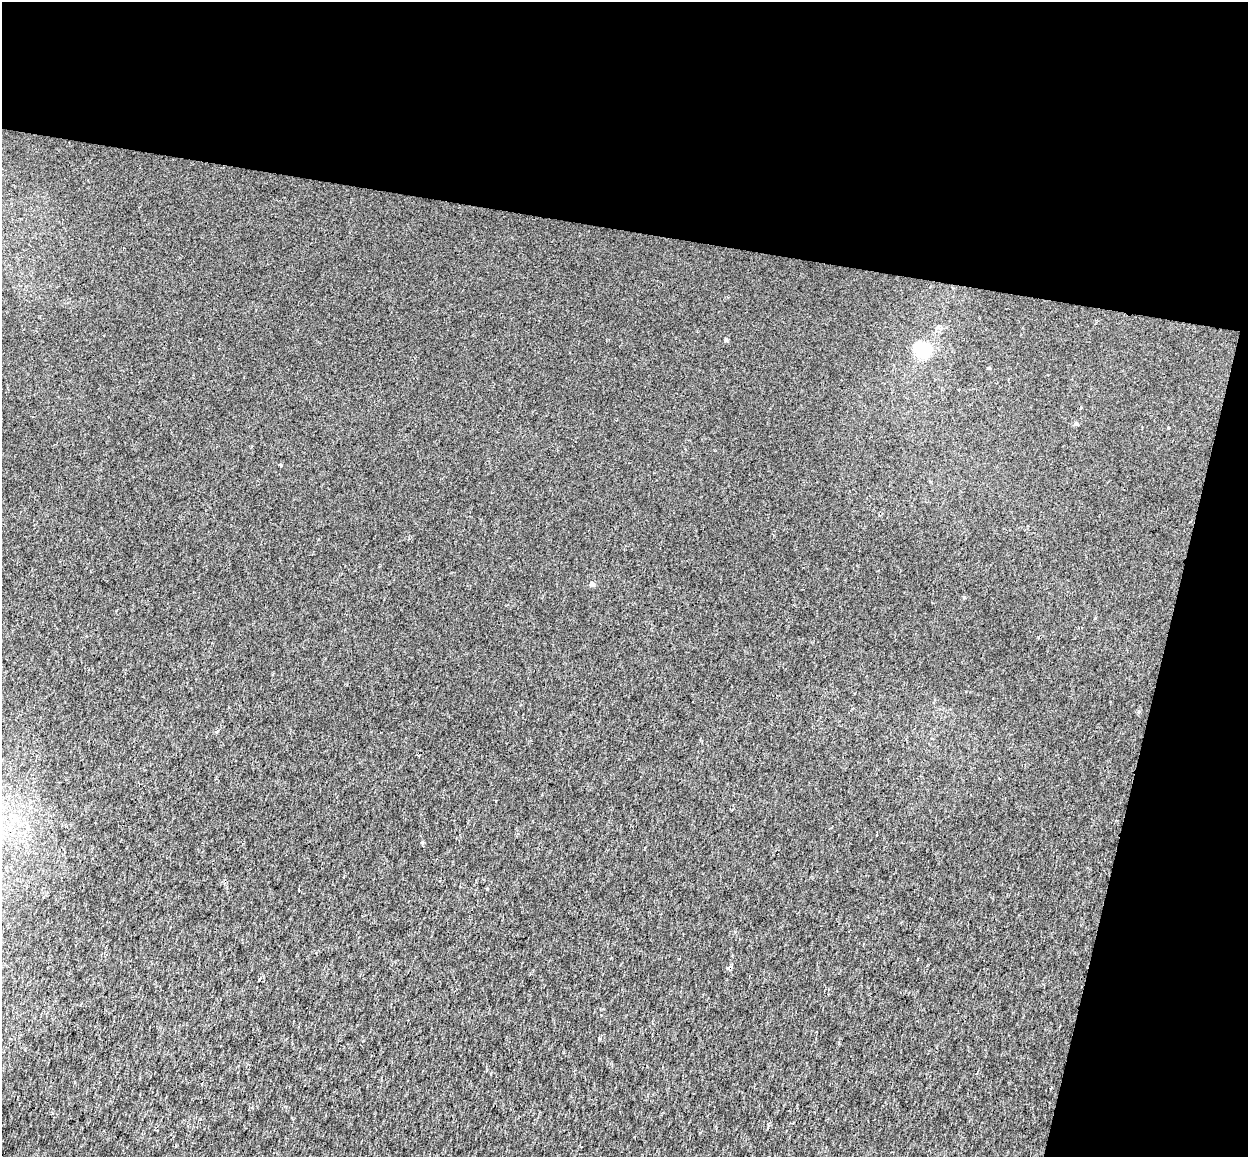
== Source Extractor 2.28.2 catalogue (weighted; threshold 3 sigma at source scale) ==
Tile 2 of 2 x 2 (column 2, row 1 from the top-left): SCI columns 1247-2492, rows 1287-2441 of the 2503 x 2587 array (HDU 1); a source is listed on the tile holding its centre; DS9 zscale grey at full resolution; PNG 1250 x 1159 px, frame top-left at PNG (2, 2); no overlay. Shown black and unused: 26% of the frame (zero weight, under 2 of 3 exposures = <1% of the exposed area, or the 3 px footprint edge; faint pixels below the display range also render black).
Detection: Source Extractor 2.28.2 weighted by HDU 2 'WHT'; one run over the whole footprint, this tile lists its part. Background 0.00151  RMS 0.0067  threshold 0.0302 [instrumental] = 3 sigma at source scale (4.5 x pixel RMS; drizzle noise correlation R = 1.50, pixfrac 1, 0.0396/0.0396 arcsec/px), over >= 5 px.
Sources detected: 8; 1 cosmic-ray / hot-pixel residue — not listed; the other 7 listed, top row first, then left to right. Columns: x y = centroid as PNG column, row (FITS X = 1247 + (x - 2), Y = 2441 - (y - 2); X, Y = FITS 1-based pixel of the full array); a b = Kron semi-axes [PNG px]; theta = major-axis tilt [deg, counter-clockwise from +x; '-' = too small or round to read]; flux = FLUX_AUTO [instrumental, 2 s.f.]
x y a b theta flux
726 340 5 4 - 1.1
923 350 21 19 -33 15
989 368 5 3 - 0.63
1076 423 5 4 - 1.2
280 465 5 3 - 0.66
592 584 5 5 - 1.8
1139 711 5 4 - 0.84